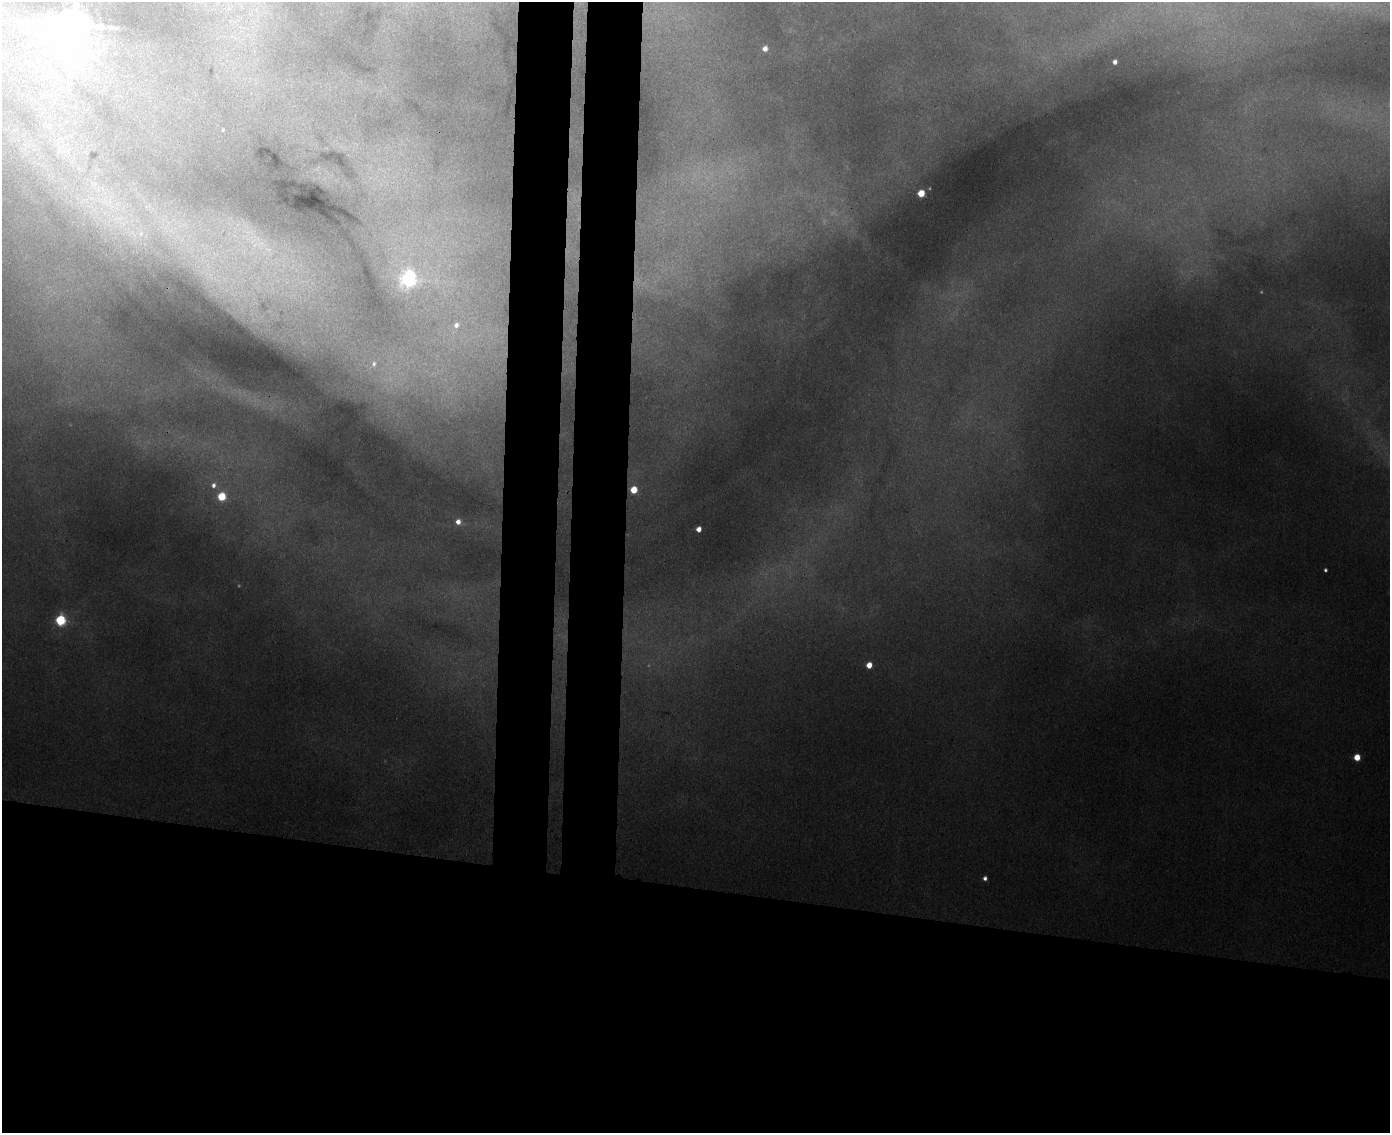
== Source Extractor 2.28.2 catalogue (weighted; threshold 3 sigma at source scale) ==
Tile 11 of 3 x 4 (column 2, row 4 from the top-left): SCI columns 1673-3060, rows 14-1144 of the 4623 x 4549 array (HDU 1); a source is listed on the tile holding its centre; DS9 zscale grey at full resolution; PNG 1392 x 1135 px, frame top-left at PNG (2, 2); no overlay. Shown black and unused: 28% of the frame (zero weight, under 3 of 4 exposures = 6% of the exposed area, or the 3 px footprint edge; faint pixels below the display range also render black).
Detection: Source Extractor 2.28.2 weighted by HDU 2 'WHT'; one run over the whole footprint, this tile lists its part. Background 0.123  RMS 0.0092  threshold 0.0412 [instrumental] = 3 sigma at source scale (4.5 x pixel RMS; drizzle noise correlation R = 1.50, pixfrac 1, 0.05/0.05 arcsec/px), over >= 5 px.
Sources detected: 23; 4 too faint to see at this stretch — not listed; the other 19 listed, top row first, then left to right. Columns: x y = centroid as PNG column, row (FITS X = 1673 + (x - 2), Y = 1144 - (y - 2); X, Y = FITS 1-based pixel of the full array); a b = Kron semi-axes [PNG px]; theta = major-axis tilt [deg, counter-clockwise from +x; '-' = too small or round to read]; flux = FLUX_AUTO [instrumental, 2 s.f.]
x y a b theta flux
74 25 14 12 48 2700
765 49 5 4 - 6.8
1115 62 5 5 - 4.5
223 130 4 2 - 0.68
921 193 5 5 - 26
141 234 10 8 75 7.2
408 279 8 8 - 270
456 325 6 6 - 4.3
374 364 6 5 - 2
213 485 6 5 - 3.6
634 490 5 5 - 21
221 497 5 5 - 44
458 522 6 6 - 7.2
699 529 5 4 - 7
1325 570 4 3 - 1.9
60 620 6 5 - 98
869 665 5 4 - 12
1357 757 5 5 - 18
985 878 4 4 - 3.3
Isophote crosses this tile's border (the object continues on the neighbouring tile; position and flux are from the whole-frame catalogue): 1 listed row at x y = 74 25